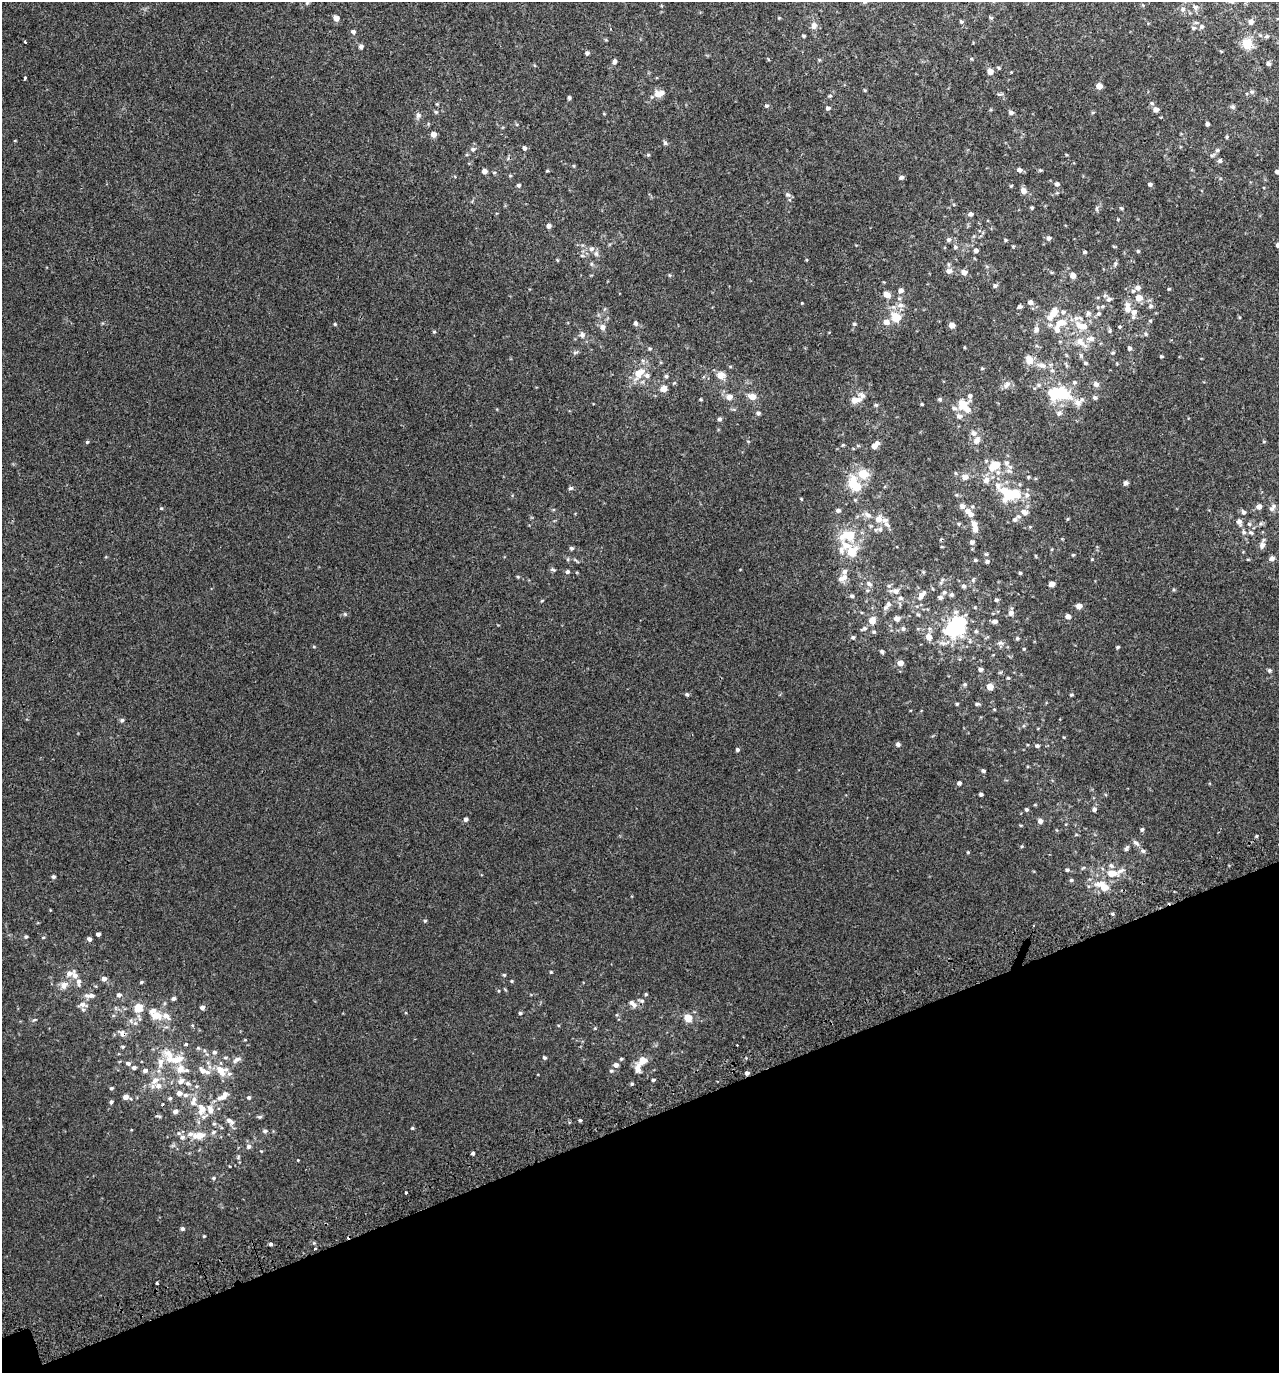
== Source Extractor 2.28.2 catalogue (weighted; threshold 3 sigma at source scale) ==
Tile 14 of 4 x 4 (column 2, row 4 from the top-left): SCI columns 1455-2731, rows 51-1421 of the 5407 x 5580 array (HDU 1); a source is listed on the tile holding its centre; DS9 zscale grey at full resolution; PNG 1281 x 1375 px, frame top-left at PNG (2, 2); no overlay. Shown black and unused: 18% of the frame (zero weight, under 2 of 3 exposures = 3% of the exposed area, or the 3 px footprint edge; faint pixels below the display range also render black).
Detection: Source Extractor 2.28.2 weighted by HDU 2 'WHT'; one run over the whole footprint, this tile lists its part. Background 0.00499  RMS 0.0059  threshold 0.0265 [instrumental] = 3 sigma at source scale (4.5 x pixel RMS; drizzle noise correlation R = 1.50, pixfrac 1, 0.0396/0.0396 arcsec/px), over >= 5 px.
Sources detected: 391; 2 inside a brighter object's white glare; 3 cosmic-ray / hot-pixel residue — not listed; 41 inside a brighter listed object's ellipse — not listed separately; the other 345 listed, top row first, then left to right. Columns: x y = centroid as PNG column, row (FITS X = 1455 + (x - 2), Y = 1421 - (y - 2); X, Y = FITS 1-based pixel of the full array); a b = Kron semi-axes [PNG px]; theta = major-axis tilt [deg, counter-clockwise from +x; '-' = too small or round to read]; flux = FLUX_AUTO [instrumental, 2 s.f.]
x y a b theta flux
864 2 5 3 - 0.54
307 3 6 5 - 0.84
1195 7 8 6 -30 1.9
1183 9 8 7 - 1.8
336 18 5 5 - 3.9
961 22 6 4 -62 0.76
1251 22 6 6 - 2.5
814 25 9 8 - 2.4
1201 27 7 6 - 1.3
1193 28 6 5 - 0.88
353 31 5 5 - 1.2
804 36 4 3 - 0.64
1267 36 7 5 6 1.1
25 42 3 2 - 0.92
1247 44 14 12 84 7.6
361 46 6 5 - 1.3
587 53 5 5 - 1.3
614 61 5 5 - 1.5
1268 64 5 4 - 1.1
998 68 5 4 - 0.68
990 71 8 7 - 2.5
25 78 3 2 - 0.95
1099 86 5 5 - 4.4
865 90 4 4 - 0.5
1252 92 6 6 - 1.1
659 94 13 8 14 4.6
830 96 5 3 - 0.59
569 97 5 4 - 0.88
1152 103 6 4 -43 0.83
767 106 6 5 - 0.9
1233 107 7 5 -11 0.95
828 108 5 5 - 1.3
1156 109 6 5 - 2.5
436 112 5 5 - 0.72
1011 112 6 5 - 1.4
1093 112 5 3 - 0.57
418 115 8 6 61 1.6
1207 124 4 4 - 1.3
433 134 5 5 - 3.3
1227 137 5 3 - 0.59
665 143 6 5 - 1.1
524 148 6 5 - 1.2
473 149 6 6 - 1.3
1217 150 6 5 - 0.99
648 155 5 4 - 0.67
1220 161 6 5 - 1.1
1019 170 6 5 - 1.7
1040 170 6 4 -11 0.57
484 171 5 5 - 2.1
547 171 6 3 18 0.49
1277 171 6 5 - 1.3
901 177 5 4 - 1.3
1057 184 5 5 - 1.3
1150 184 6 5 - 1.1
518 185 5 4 - 1.1
1023 191 8 7 - 2.5
788 195 7 6 - 1.4
1032 208 4 4 - 0.7
1097 208 8 4 -90 0.85
1121 208 5 4 - 0.67
970 214 6 5 - 1.5
549 226 5 5 - 1.6
1049 238 6 5 - 1.6
949 239 6 6 - 1.2
1005 240 4 4 - 0.59
1278 245 7 5 20 2
1013 246 4 3 - 0.5
955 247 6 5 - 0.92
591 249 8 7 - 1.8
976 250 5 5 - 1.6
1138 251 5 5 - 0.66
1085 252 4 4 - 0.96
557 260 5 3 - 0.46
1115 263 6 5 - 1
591 264 6 4 -89 0.75
949 271 8 7 - 2.3
964 272 6 6 - 2.8
1073 275 5 5 - 3.3
995 286 6 5 - 1.1
1138 288 7 6 - 2.1
901 290 6 5 - 2
887 294 8 6 -25 4
1139 298 7 7 - 5
1109 299 8 5 19 1.6
1030 302 6 6 - 2
802 303 3 3 - 0.36
901 305 8 7 - 2.3
1127 305 8 7 - 2.3
1019 306 4 4 - 2.2
1151 306 7 5 15 1
1134 312 9 8 - 2.8
1088 313 7 6 - 1.5
1098 313 7 6 - 1.2
1053 314 18 10 63 7.8
896 317 7 7 - 12
1150 321 5 4 - 0.66
886 322 7 6 - 2.9
635 323 6 5 - 1.2
1061 323 15 10 21 8.2
335 324 5 4 - 0.54
854 324 5 4 - 0.69
952 325 5 5 - 3.6
1080 325 13 9 -36 6.3
602 327 7 7 - 2.4
1120 327 5 4 - 0.59
1036 330 9 7 90 2.1
1110 331 7 3 82 0.77
434 332 5 4 - 0.61
1146 334 5 5 - 0.8
582 335 8 7 - 1.9
1091 339 11 7 3 3
1081 342 21 9 -42 6.3
650 348 6 4 -33 0.71
1130 348 5 5 - 1
575 352 8 4 9 0.88
1113 353 5 4 - 0.7
1161 356 4 3 - 0.66
1029 360 11 9 -55 5.2
643 361 6 4 -72 0.85
1085 363 6 4 -17 0.82
1042 365 16 7 -12 4.3
1066 365 6 4 -71 0.79
982 368 5 3 - 0.54
639 373 13 9 38 8.1
721 375 11 9 -10 4.4
666 376 5 5 - 0.84
1096 384 7 6 - 2.1
1007 385 12 7 51 2.5
1039 385 6 5 - 1.1
663 389 6 5 - 4.5
1061 393 22 12 0 29
970 396 8 6 74 1.6
729 397 8 6 3 3.1
752 397 7 6 - 5.3
1095 397 6 5 - 1.2
701 399 4 4 - 0.55
940 399 5 5 - 0.84
855 400 11 6 9 5
1078 402 12 9 11 3.8
922 404 3 3 - 0.52
963 404 9 8 - 8.2
876 405 5 5 - 0.77
954 408 8 6 -14 1.4
758 413 5 5 - 1.1
1059 413 8 6 51 1.8
959 416 8 7 - 2
719 419 5 5 - 1.1
976 440 13 8 57 3.2
87 442 5 4 - 0.69
875 445 10 6 48 3.7
996 464 12 9 37 7.2
863 474 12 10 -17 8.6
965 477 7 6 - 3.6
1028 477 5 4 - 0.55
1125 483 5 5 - 1.6
855 485 21 11 -57 15
998 485 34 10 -46 11
570 488 6 5 - 1.1
1009 494 14 12 -43 21
1027 495 9 7 -78 2.4
801 499 4 3 - 0.45
962 506 7 6 - 2.2
1259 506 6 6 - 2.3
161 508 5 3 - 0.51
1272 508 11 6 59 1.9
838 510 5 5 - 1.3
968 511 7 7 - 2.6
1024 512 10 7 -30 2.4
1243 512 6 5 - 1.3
868 515 10 7 -32 2.5
1018 516 7 6 - 1.2
879 519 8 7 - 3.7
1239 522 8 7 - 2
974 524 7 6 - 3
1249 524 5 5 - 0.91
1261 524 6 4 -18 0.86
887 525 11 5 -35 1.6
1244 532 7 5 -50 1.3
1251 533 7 4 -39 1.1
848 535 17 10 6 15
972 542 6 5 - 1.5
1262 545 9 7 81 2.3
571 548 6 5 - 0.96
852 552 15 12 46 9.1
986 554 6 3 -18 0.66
1073 555 4 3 - 0.52
1272 558 6 6 - 1.8
568 559 6 3 72 0.61
975 560 5 4 - 0.72
987 561 5 5 - 0.95
553 569 7 4 -21 0.84
567 572 5 5 - 1.1
1020 573 4 4 - 0.69
518 577 5 3 - 0.54
843 578 14 7 25 3.3
869 584 7 6 - 1.8
1052 584 5 4 - 3.4
964 586 6 5 - 1.1
896 591 9 7 -18 2.7
944 592 6 5 - 1
922 595 12 6 51 3.3
951 595 5 5 - 0.95
852 596 6 4 -13 0.97
940 597 6 5 - 1.4
901 598 7 6 - 1.4
996 600 5 4 - 0.91
888 604 8 6 68 1.6
1079 606 5 5 - 3.7
975 607 4 3 - 0.44
1011 613 7 7 - 2.2
345 614 5 4 - 0.68
918 614 5 3 - 0.66
1068 616 5 5 - 2.8
897 619 7 6 - 2.2
872 620 7 7 - 5.5
994 621 5 4 - 2
903 628 6 5 - 1.2
955 628 19 14 47 54
864 629 9 6 24 1.6
976 631 5 5 - 0.83
874 632 6 4 2 0.91
853 637 5 5 - 1.1
928 637 9 7 -56 3.3
1017 638 5 5 - 0.74
1000 643 9 5 -24 1.6
314 647 5 3 - 0.47
1118 647 4 3 - 0.77
1024 649 5 3 - 0.52
882 651 6 4 -49 0.92
900 663 7 6 - 3
981 669 5 5 - 1.3
1269 670 5 5 - 0.95
1008 678 5 4 - 0.6
965 684 5 4 - 0.8
990 687 6 5 - 5.4
687 694 5 4 - 0.94
1071 695 4 3 - 0.6
957 704 4 3 - 0.61
977 704 7 4 8 0.94
122 720 6 6 - 1
898 744 6 5 - 1.4
1037 746 6 5 - 1
737 750 4 4 - 0.98
983 771 5 4 - 1
959 783 5 4 - 1.1
981 794 4 4 - 1.1
1026 809 5 4 - 0.92
1094 809 5 5 - 1.3
466 819 5 5 - 1.2
1040 821 6 5 - 1.9
1142 829 5 4 - 0.85
1136 843 10 5 -41 1.7
1022 846 5 3 - 0.53
1126 848 9 5 60 1.1
1143 851 6 5 - 1.1
968 852 4 4 - 0.52
1111 865 7 5 -48 1.2
1067 870 4 4 - 0.79
1112 873 11 7 -5 7.3
53 877 5 4 - 1
1071 880 5 4 - 0.76
1103 886 18 9 -33 9.7
1112 914 5 4 - 0.76
425 921 5 4 - 0.62
98 934 4 4 - 1.4
26 937 5 4 - 0.78
43 938 5 3 - 0.49
89 939 5 5 - 1.5
551 972 4 4 - 0.53
75 975 12 8 -75 3.6
504 975 5 4 - 0.62
104 979 5 5 - 2.1
512 981 5 3 - 0.5
141 982 5 4 - 0.64
64 985 12 9 35 3.8
646 994 5 4 - 0.67
119 995 6 6 - 1.4
90 996 14 6 2 2.6
174 998 5 4 - 1.2
642 1001 7 5 -26 1.1
82 1004 10 7 -10 2.8
633 1004 12 6 -45 2.6
138 1008 8 7 - 8.8
202 1008 5 5 - 1.9
520 1013 5 4 - 0.68
157 1015 9 7 -7 7.9
166 1016 12 7 -39 3.5
688 1018 7 6 - 7.5
595 1028 4 3 - 0.44
122 1033 10 7 -37 2.3
186 1044 3 3 - 2.6
123 1047 5 4 - 0.72
204 1050 5 5 - 0.89
214 1052 6 6 - 1.3
169 1054 20 11 -38 7.8
544 1057 5 4 - 0.9
621 1059 5 4 - 0.62
236 1060 13 6 35 2.2
643 1060 7 6 - 5.9
160 1062 16 7 82 5
128 1063 6 5 - 1.4
616 1065 6 5 - 2.3
134 1068 5 5 - 1.2
638 1068 13 8 85 3.8
180 1069 14 10 50 5.5
221 1070 14 11 -31 7.9
145 1071 6 5 - 1.6
203 1071 12 7 -39 3.6
611 1071 4 4 - 0.78
747 1073 5 4 - 1.4
155 1080 12 7 37 3.8
653 1080 4 3 - 0.78
181 1081 10 6 45 2.3
188 1083 8 6 -8 1.5
632 1084 5 4 - 0.7
111 1088 4 3 - 0.74
179 1093 6 5 - 2.6
185 1095 7 5 15 1.5
126 1097 6 4 -11 3.6
223 1097 11 8 24 2.8
249 1097 5 5 - 0.93
170 1098 5 4 - 0.81
194 1099 9 6 -82 2.2
111 1102 4 4 - 0.95
202 1109 14 10 -90 6.5
175 1112 5 5 - 2
158 1116 9 3 -10 0.73
260 1117 6 5 - 0.85
580 1120 4 3 - 0.67
230 1121 13 6 -37 2.7
214 1124 5 4 - 0.74
412 1128 4 4 - 0.6
265 1131 6 5 - 1.2
213 1132 7 5 40 1.2
199 1135 11 7 8 7.4
182 1137 8 7 - 2
248 1146 6 6 - 1.5
472 1153 4 3 - 1.8
214 1178 5 4 - 0.75
406 1192 3 2 - 0.69
182 1229 5 5 - 1.1
204 1236 4 3 - 0.49
271 1244 5 4 - 0.98
315 1248 3 3 - 1.7
157 1283 3 2 - 0.77
Overlapping masked pixels (flux is a lower limit): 2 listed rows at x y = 122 1033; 747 1073
Isophote crosses this tile's border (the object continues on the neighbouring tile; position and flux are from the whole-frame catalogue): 3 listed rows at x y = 864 2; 1277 171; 1278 245
Unlisted compact peaks at least as high as the median listed source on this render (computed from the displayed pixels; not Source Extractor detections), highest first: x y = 1169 289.